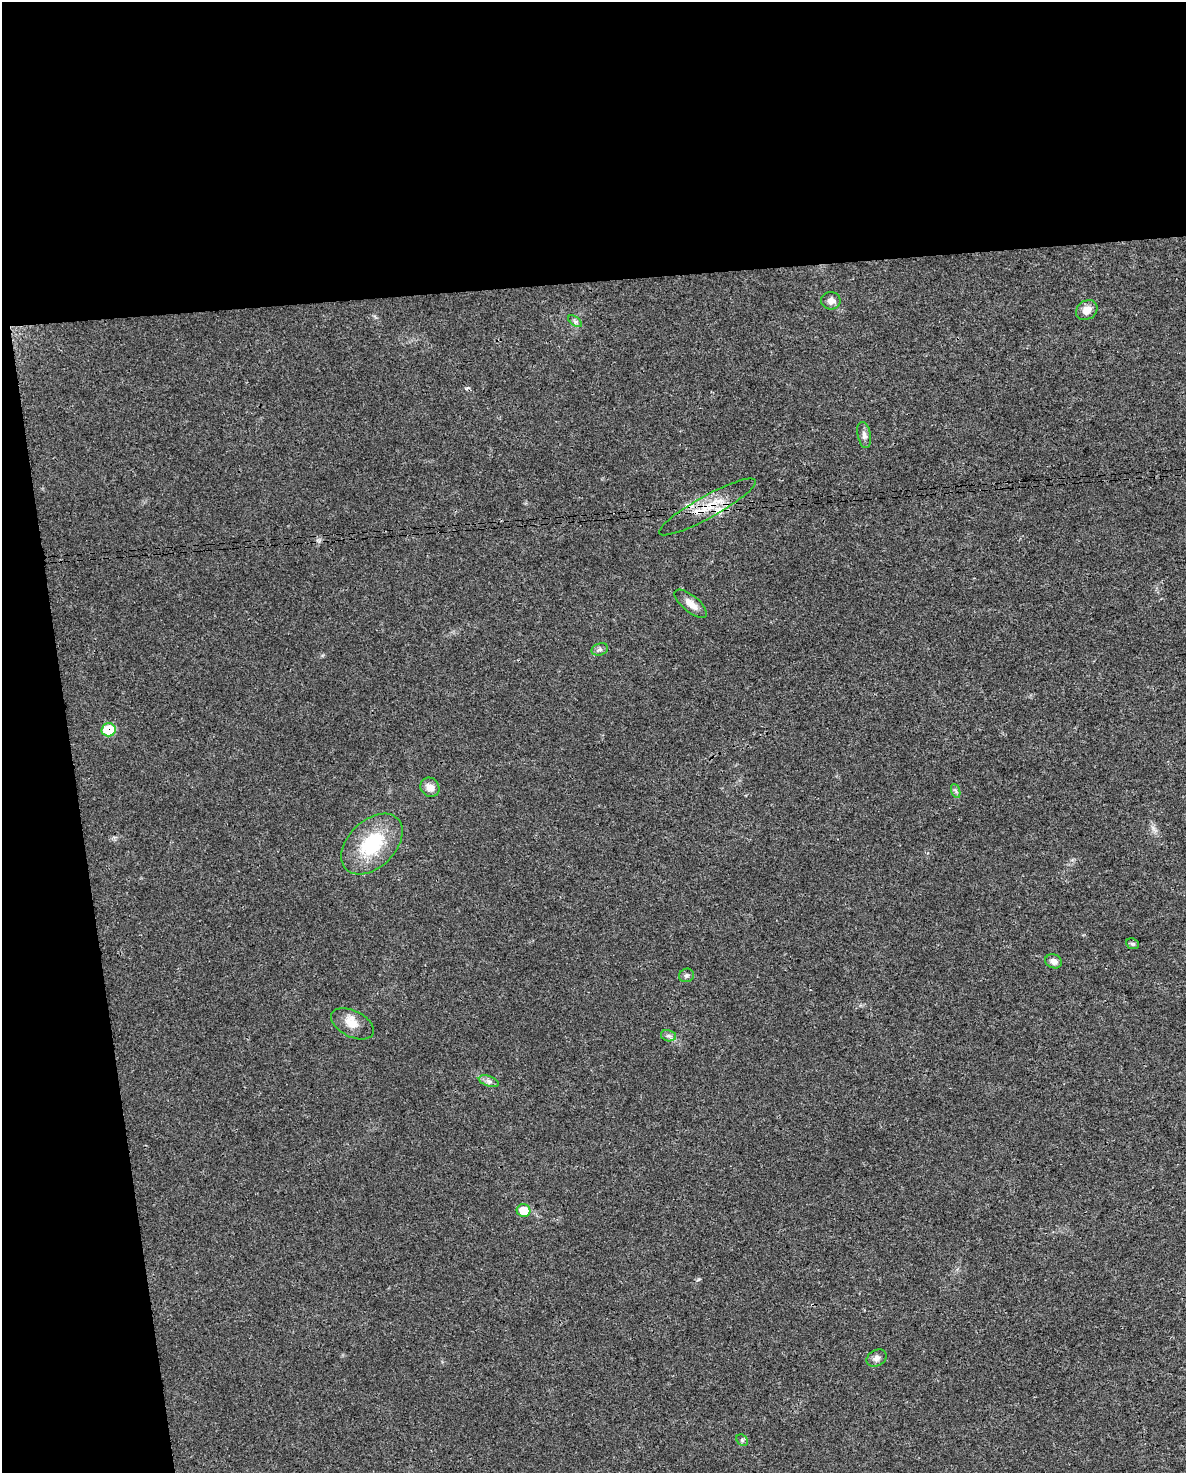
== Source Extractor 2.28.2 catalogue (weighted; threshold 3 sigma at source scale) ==
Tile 1 of 4 x 3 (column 1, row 1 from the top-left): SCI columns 1-1184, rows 2962-4432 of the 4736 x 4497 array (HDU 1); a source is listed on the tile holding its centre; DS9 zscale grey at full resolution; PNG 1188 x 1475 px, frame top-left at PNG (2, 2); each listed source drawn as its Kron ellipse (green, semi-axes under 4 px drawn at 4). Shown black and unused: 25% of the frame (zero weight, under 3 of 4 exposures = <1% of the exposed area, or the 3 px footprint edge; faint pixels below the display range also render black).
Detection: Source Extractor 2.28.2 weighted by HDU 2 'WHT'; one run over the whole footprint, this tile lists its part. Background 0.0232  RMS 0.003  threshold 0.0136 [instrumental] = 3 sigma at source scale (4.5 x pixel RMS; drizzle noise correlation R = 1.50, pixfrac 1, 0.0396/0.0396 arcsec/px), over >= 5 px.
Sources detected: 21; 1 inside a brighter listed object's ellipse — not listed separately; the other 20 listed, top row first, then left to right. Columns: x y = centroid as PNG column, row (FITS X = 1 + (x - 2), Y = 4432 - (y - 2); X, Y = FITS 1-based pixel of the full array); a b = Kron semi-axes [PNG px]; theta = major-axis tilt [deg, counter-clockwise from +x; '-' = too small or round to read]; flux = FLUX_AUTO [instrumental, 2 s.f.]
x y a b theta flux
831 301 9 9 - 1.9
1087 310 11 9 36 2.9
575 321 8 4 -36 0.65
864 435 13 6 -78 1.3
707 507 55 11 29 8.5
691 604 20 8 -39 2.8
600 649 8 6 17 0.86
109 730 7 6 - 12
430 787 10 9 - 2.4
956 791 7 4 -71 0.59
372 844 36 23 44 18
1133 944 6 5 - 0.63
1054 961 8 7 - 1.5
686 975 7 6 - 0.73
352 1024 23 13 -27 4.1
668 1036 8 5 -12 0.86
489 1081 10 5 -19 1.1
523 1210 7 6 - 6
877 1358 10 8 32 1.6
742 1440 6 5 - 0.62
Overlapping masked pixels (flux is a lower limit): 2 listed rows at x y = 707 507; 109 730